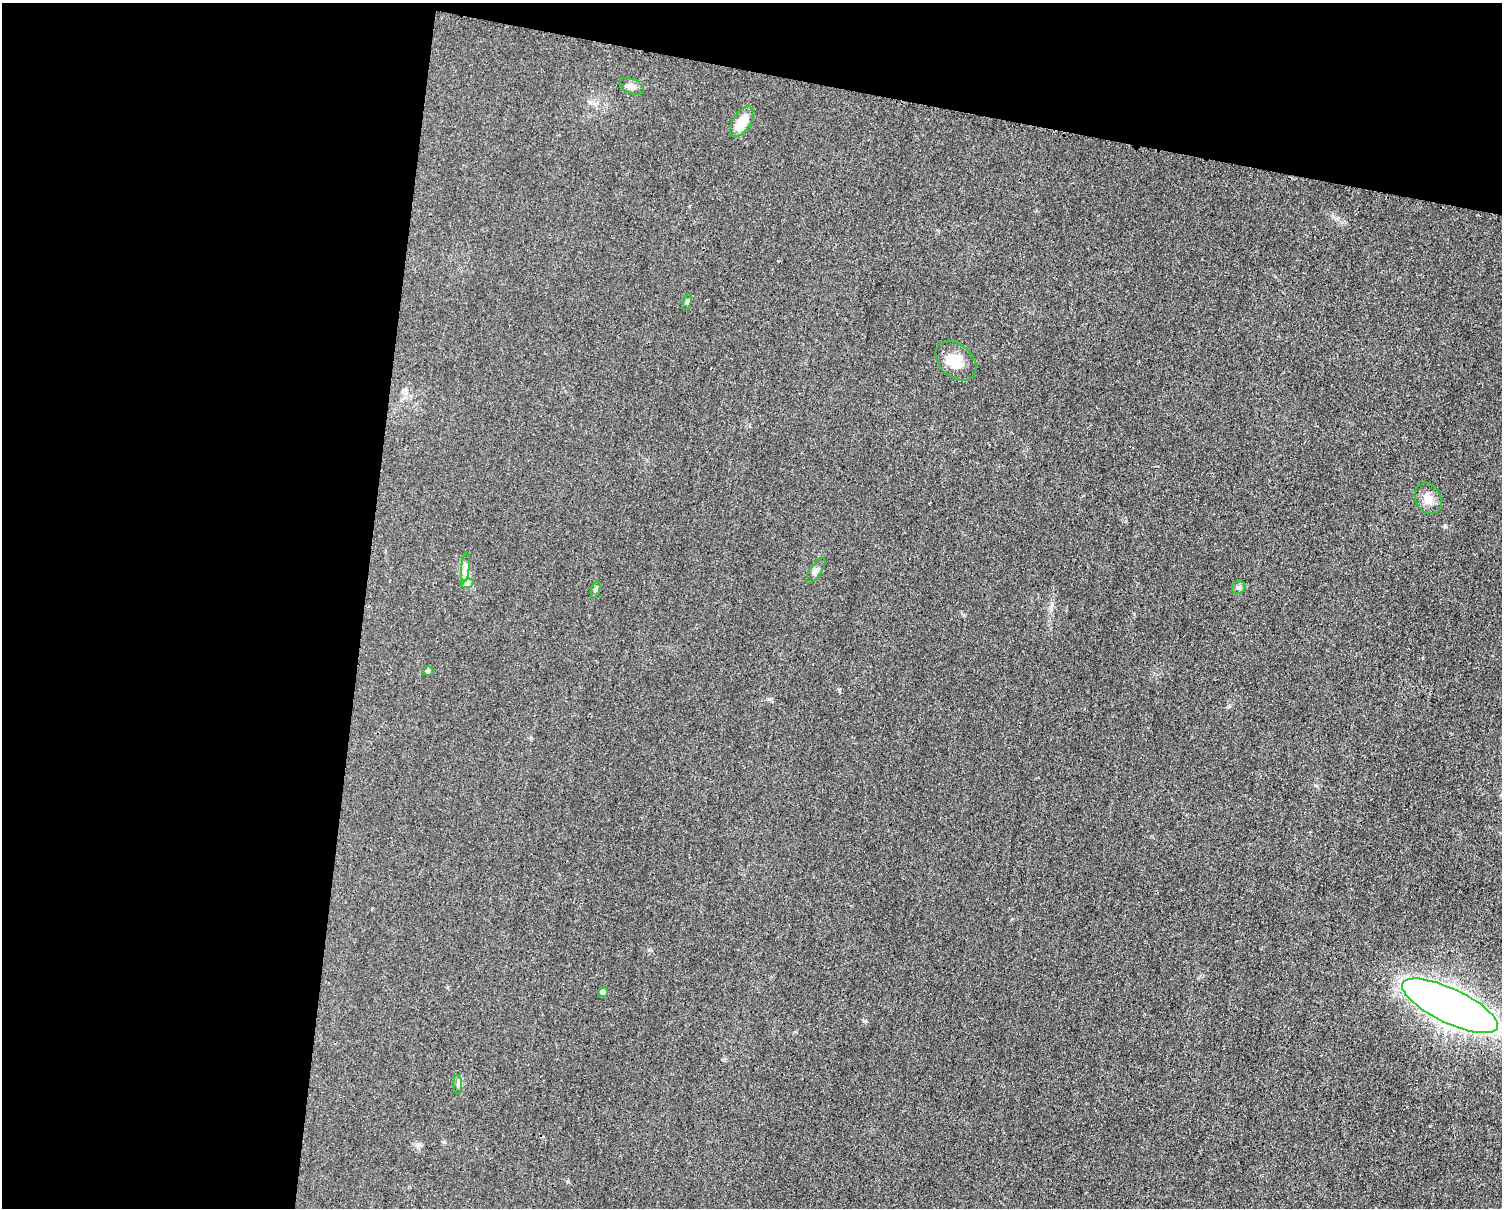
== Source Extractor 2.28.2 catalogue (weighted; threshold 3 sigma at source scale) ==
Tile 1 of 3 x 4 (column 1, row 1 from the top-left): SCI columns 247-1746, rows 3626-4831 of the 4862 x 4841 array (HDU 1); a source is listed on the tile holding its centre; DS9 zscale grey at full resolution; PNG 1504 x 1210 px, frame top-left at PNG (2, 3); each listed source drawn as its Kron ellipse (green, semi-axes under 4 px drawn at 4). Shown black and unused: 31% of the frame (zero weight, under 3 of 4 exposures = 1% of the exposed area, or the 3 px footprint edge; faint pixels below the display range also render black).
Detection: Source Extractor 2.28.2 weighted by HDU 2 'WHT'; one run over the whole footprint, this tile lists its part. Background 0.029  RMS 0.0058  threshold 0.0262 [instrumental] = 3 sigma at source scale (4.5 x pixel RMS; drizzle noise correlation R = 1.50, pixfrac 1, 0.05/0.05 arcsec/px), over >= 5 px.
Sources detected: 14; all 14 listed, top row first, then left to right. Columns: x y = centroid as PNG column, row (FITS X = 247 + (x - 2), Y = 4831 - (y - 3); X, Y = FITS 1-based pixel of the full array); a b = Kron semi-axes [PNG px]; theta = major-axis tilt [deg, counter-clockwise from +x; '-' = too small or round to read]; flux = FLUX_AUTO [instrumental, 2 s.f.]
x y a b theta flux
632 86 13 7 -25 2.9
742 122 17 9 58 12
687 302 8 4 68 0.96
956 361 23 16 -42 11
1428 498 16 12 -62 6.1
465 567 15 4 84 2.6
816 571 15 5 56 2.1
467 583 7 4 19 1.4
1239 587 7 6 - 1.3
595 590 8 3 71 1
428 671 5 5 - 1.6
603 992 5 4 - 1.9
1450 1006 52 17 -25 640
458 1085 9 3 -86 1.3
Unlisted compact peaks at least as high as the median listed source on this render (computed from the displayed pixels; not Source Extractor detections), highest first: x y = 1445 526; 865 1021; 769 699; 649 950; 417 1145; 444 1142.